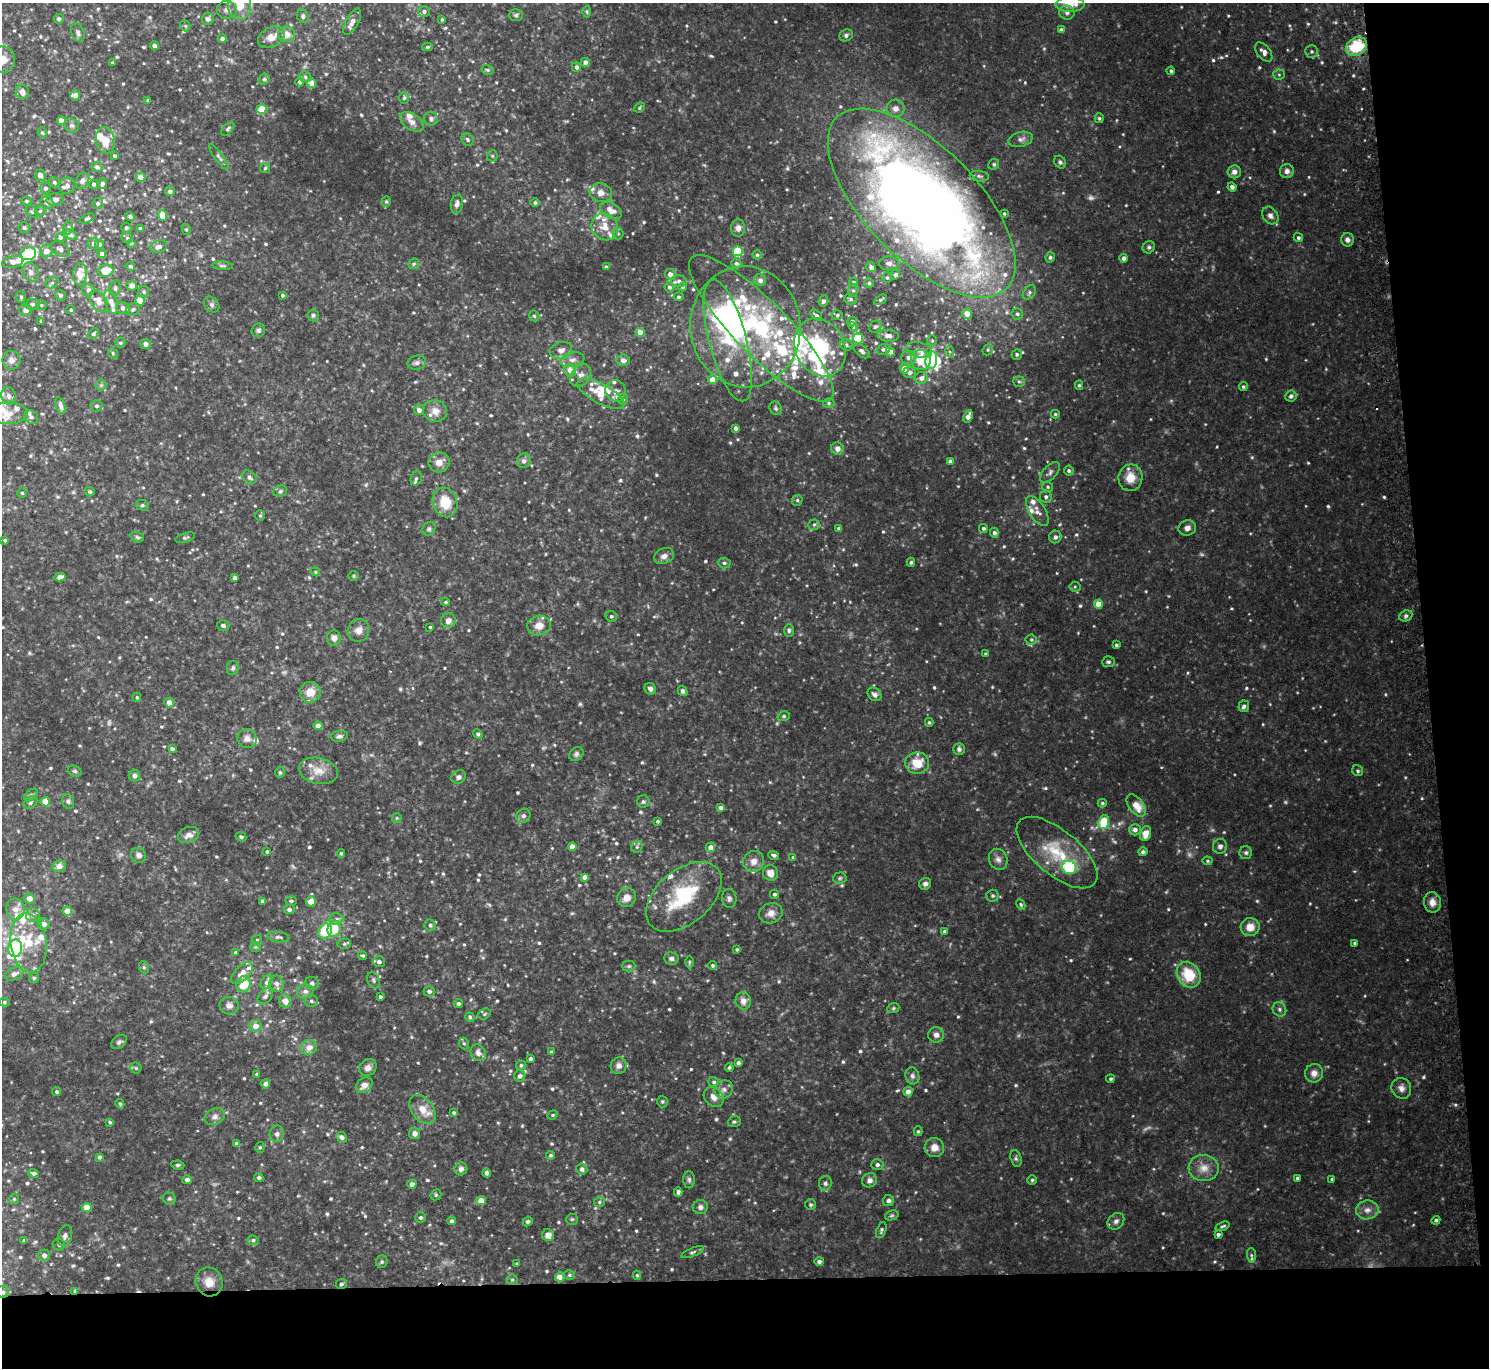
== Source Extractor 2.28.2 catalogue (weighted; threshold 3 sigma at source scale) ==
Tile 9 of 3 x 3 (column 3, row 3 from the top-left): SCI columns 3000-4486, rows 133-1498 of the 4513 x 4444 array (HDU 1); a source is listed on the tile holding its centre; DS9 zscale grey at full resolution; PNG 1491 x 1370 px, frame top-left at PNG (2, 3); each listed source drawn as its Kron ellipse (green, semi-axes under 4 px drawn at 4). Shown black and unused: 11% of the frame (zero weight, under 2 of 3 exposures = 3% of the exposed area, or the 3 px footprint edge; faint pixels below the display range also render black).
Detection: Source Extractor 2.28.2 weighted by HDU 2 'WHT'; one run over the whole footprint, this tile lists its part. Background 0.0943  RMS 0.013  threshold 0.0567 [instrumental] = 3 sigma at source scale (4.5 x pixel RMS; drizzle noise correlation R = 1.50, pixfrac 1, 0.05/0.05 arcsec/px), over >= 5 px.
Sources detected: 836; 12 too faint to see at this stretch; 6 inside a brighter object's white glare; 1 cosmic-ray / hot-pixel residue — neither listed nor drawn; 62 inside a brighter listed object's ellipse — not listed separately; of the other 755, all 500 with FLUX_AUTO >= 1.74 (the completeness limit of this list) listed and drawn (255 fainter detections not listed), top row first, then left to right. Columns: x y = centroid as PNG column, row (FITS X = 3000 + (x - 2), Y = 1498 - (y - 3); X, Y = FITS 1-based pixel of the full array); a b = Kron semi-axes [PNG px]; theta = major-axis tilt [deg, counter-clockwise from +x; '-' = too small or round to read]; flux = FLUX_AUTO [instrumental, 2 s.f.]
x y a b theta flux
1070 4 14 7 0 17
240 5 14 11 87 19
227 10 10 9 - 5.8
424 11 6 5 - 3.6
587 11 6 4 -88 1.8
1067 13 7 7 - 5.2
516 15 7 6 - 2.8
303 16 7 5 -69 3.4
59 19 5 5 - 3.2
208 19 6 6 - 3.5
442 19 4 3 - 1.9
352 22 15 6 61 6.9
185 26 6 5 - 1.8
1061 30 4 4 - 5
78 33 10 6 -68 4.1
287 34 8 8 - 9.8
846 35 7 6 - 2.9
271 37 14 9 28 12
222 39 4 4 - 3.5
154 46 4 4 - 5.2
1357 46 11 8 30 63
427 47 5 4 - 2.4
1312 51 6 6 - 3.1
1264 52 11 6 -51 6.1
3 59 13 12 - 15
585 62 4 4 - 5.5
112 63 4 3 - 1.8
576 67 5 4 - 4.2
488 70 6 5 - 2.4
1171 71 4 3 - 2.1
1279 75 5 5 - 2
305 77 6 5 - 2.5
264 79 6 5 - 2.1
300 82 4 4 - 3.5
312 83 4 4 - 13
22 92 7 6 - 6.2
75 95 5 5 - 5
404 98 6 5 - 2
148 100 4 3 - 2.2
640 108 5 4 - 1.8
895 108 9 8 - 8.1
262 109 5 4 - 29
1099 118 5 4 - 2.3
431 119 7 7 - 4.2
61 121 4 4 - 13
412 122 13 8 -32 8.4
72 126 7 6 - 3.4
228 129 8 4 48 2.7
42 133 5 4 - 2.1
467 139 7 5 -52 2.9
1021 139 12 7 13 6.1
105 140 13 9 -81 17
115 156 3 3 - 2.7
492 156 5 5 - 2.2
219 157 15 4 -54 3.4
1060 162 7 5 -52 2.7
994 164 6 5 - 2.5
97 167 5 5 - 4.1
265 168 5 5 - 1.9
1287 171 7 7 - 5.2
1234 172 7 6 - 5.5
40 175 6 5 - 6.4
979 176 9 5 -6 3.3
141 177 5 4 - 9.8
82 181 8 6 61 5.2
54 182 5 5 - 2.6
94 184 5 4 - 3.4
102 184 6 4 60 3.7
67 186 8 8 - 6.2
1232 187 4 4 - 4.7
45 188 6 5 - 2.9
170 191 5 5 - 3.2
601 193 11 9 -15 8.5
55 200 8 6 5 6.1
26 201 5 4 - 2.2
386 201 5 4 - 1.8
535 202 4 4 - 2.3
47 203 6 6 - 3.3
98 203 5 5 - 2.9
922 203 120 56 -45 2000
457 204 9 6 80 4.7
40 211 5 5 - 2
611 211 11 7 -30 11
32 212 7 5 -49 2.4
1004 213 4 3 - 1.8
162 216 5 4 - 20
1270 216 9 7 -53 4.9
130 217 5 4 - 3.2
87 218 8 4 24 2.2
605 227 14 12 -49 17
24 228 6 5 - 2.8
68 228 7 5 75 2.5
126 228 5 5 - 2
140 228 3 3 - 2
738 228 9 7 85 5.8
186 229 5 4 - 2
618 233 6 5 - 2.4
70 235 7 4 -21 4.3
60 237 4 4 - 3.3
127 238 6 5 - 2
1298 238 5 4 - 2.6
1347 240 7 6 - 4.4
131 243 4 3 - 2.4
93 244 6 5 - 4.4
99 244 4 4 - 2.3
158 247 9 6 14 4.2
1149 247 6 5 - 2.6
60 249 10 6 -34 5.1
46 251 6 6 - 8.9
738 251 5 5 - 57
29 254 8 6 25 84
102 254 4 4 - 5.8
757 255 4 4 - 2
1050 257 5 4 - 2.5
1124 258 4 4 - 4.3
13 262 11 5 11 8.1
736 263 5 5 - 2.8
889 263 10 7 -2 5.3
414 264 6 5 - 1.9
130 266 5 3 - 2.4
223 266 10 4 -4 2.6
606 267 4 4 - 2
871 267 5 4 - 5.3
106 271 7 6 - 21
31 272 10 7 -67 5.5
80 274 11 7 86 17
670 274 5 5 - 7.8
895 275 5 4 - 3.5
887 278 5 4 - 2.2
760 280 6 6 - 4.9
679 281 8 5 -2 4.1
854 282 4 4 - 2.6
52 283 7 5 30 2.8
869 283 5 4 - 2.5
131 286 5 5 - 7.5
669 287 5 5 - 3.3
683 287 4 4 - 2.6
115 288 8 5 81 3.1
88 290 6 6 - 4.9
853 290 6 5 - 2.4
144 292 5 5 - 2.3
1029 292 8 5 51 3.1
60 295 5 5 - 3.8
282 295 3 3 - 2.5
21 297 6 5 - 2.1
678 297 5 4 - 2.2
851 299 6 5 - 2.6
880 300 7 4 32 2.5
98 301 12 7 -59 12
140 301 4 4 - 31
823 301 6 4 69 2.7
111 302 12 6 -73 8.1
32 304 7 5 10 3.9
41 305 5 4 - 1.9
212 305 9 7 -45 3.7
123 308 7 6 - 4.8
133 309 7 6 - 3.4
26 310 6 6 - 4.8
71 310 3 3 - 2.2
967 314 5 5 - 13
1017 314 6 5 - 3.1
313 315 6 6 - 2.7
816 315 7 4 -38 2.8
837 315 5 5 - 2.1
534 316 6 5 - 1.9
41 321 4 4 - 1.8
852 322 5 5 - 4.4
745 327 60 55 -84 250
853 327 5 4 - 1.8
875 327 6 5 - 2.9
761 328 99 27 -45 250
258 330 7 6 - 3
640 332 4 4 - 12
93 334 6 4 44 2.6
888 336 10 6 -6 7.6
858 338 5 5 - 62
728 340 63 18 -75 87
932 340 5 4 - 1.7
120 343 5 5 - 2.3
145 344 5 5 - 5.3
846 345 6 5 - 2.6
820 347 30 24 -63 95
883 349 7 5 22 3.2
561 350 11 8 17 8.7
919 350 13 7 -14 9.1
988 350 6 5 - 2
862 351 9 5 -40 3.6
890 352 5 4 - 7.5
950 352 6 4 -71 2
113 353 5 4 - 2
1017 354 5 5 - 2.3
909 357 7 7 - 7.4
12 360 9 9 - 7.1
572 360 12 7 12 7
623 360 7 6 - 4.6
921 360 10 9 - 45
931 360 9 6 82 41
417 363 9 7 13 4.5
905 369 4 4 - 15
570 370 6 5 - 11
909 373 6 5 - 5.1
581 375 13 9 55 8.5
921 378 6 6 - 5.5
713 380 4 4 - 16
1019 382 6 5 - 2.1
101 385 5 5 - 2.3
1079 385 5 4 - 1.9
1243 387 4 4 - 1.8
616 391 11 10 - 9.1
601 394 26 10 -29 27
8 396 9 7 -73 5.8
1291 396 5 5 - 3.6
623 399 5 4 - 2.3
829 403 5 5 - 2
60 405 8 5 -72 5.5
96 406 6 5 - 3.1
776 408 7 5 -62 2.3
419 410 5 5 - 5.2
435 411 12 11 - 11
8 413 19 11 0 17
1055 414 4 4 - 1.9
968 416 6 4 66 8.1
31 417 7 6 - 3.4
736 428 4 3 - 4.1
837 449 6 6 - 6.4
524 461 7 7 - 4
950 461 4 4 - 3.6
439 462 10 10 - 10
1069 470 5 5 - 3.3
1050 472 12 6 47 4.8
249 477 8 6 -39 4.3
416 478 7 5 68 2.7
1130 478 13 12 - 20
1048 487 5 5 - 2.1
280 491 7 5 22 2.5
90 492 5 4 - 2.5
22 493 4 4 - 1.9
1046 497 6 5 - 3.4
797 500 6 5 - 2.2
445 502 15 12 -75 27
142 505 6 5 - 2.6
1037 511 17 8 -57 8.8
260 516 5 5 - 1.9
814 525 6 5 - 2.4
983 528 4 4 - 2.7
1187 528 9 7 15 6.6
429 529 7 6 - 2.7
839 529 4 3 - 4.2
994 533 5 4 - 4
137 537 7 5 -19 2.5
1055 537 6 6 - 4.7
185 538 10 4 16 2.5
5 540 4 4 - 2.3
664 556 10 7 22 6.6
911 562 4 3 - 2
724 563 6 5 - 2.7
315 572 5 4 - 1.7
354 576 5 5 - 1.7
60 577 6 4 12 10
234 578 4 3 - 3.9
1075 587 5 5 - 1.8
446 602 4 3 - 1.8
1098 604 4 4 - 17
611 616 6 5 - 2.7
1406 616 7 5 22 2.8
448 621 7 7 - 6.9
223 626 6 5 - 2.7
539 626 12 10 12 13
430 627 3 3 - 2.1
358 630 11 10 - 9.1
789 630 6 5 - 2.5
334 638 7 7 - 6.6
1031 640 5 5 - 2.1
1116 645 3 3 - 2.2
986 654 4 3 - 2.7
1108 662 6 5 - 2.7
233 668 7 6 - 2.9
650 689 6 5 - 3.8
683 691 5 4 - 3.2
310 692 10 10 - 16
874 694 8 6 -40 4.8
137 697 5 4 - 2
169 702 5 4 - 8.7
1244 706 6 5 - 3.1
784 716 6 5 - 2.1
929 722 4 4 - 1.8
318 726 4 4 - 12
478 734 5 4 - 2.6
339 736 9 5 8 3.4
247 739 10 9 - 6.7
172 749 4 3 - 3.3
959 749 6 6 - 3.6
576 754 8 6 41 3.4
917 763 12 10 6 24
75 771 7 5 -21 2.2
318 771 20 13 -13 18
1358 771 6 5 - 2.2
280 772 6 4 -89 2
134 776 6 6 - 3.2
459 777 7 6 - 4.1
31 795 8 4 45 2.7
68 801 7 5 -74 3
45 802 5 4 - 19
643 802 6 6 - 2.7
30 803 7 5 39 3.2
1102 803 4 4 - 2
1136 806 13 7 -53 19
720 808 4 4 - 3.6
523 816 7 6 - 3.9
397 818 5 5 - 1.8
658 821 4 3 - 1.8
1104 822 7 5 70 53
1135 830 6 5 - 5.6
1145 833 8 5 75 13
189 835 11 7 20 7.9
241 837 5 4 - 2.2
1220 846 7 7 - 4.6
572 847 4 4 - 10
637 847 6 5 - 2.5
710 847 5 4 - 9.6
267 851 4 4 - 1.8
1057 852 49 22 -40 60
1143 852 4 4 - 3.3
341 853 4 4 - 1.9
1246 853 6 6 - 2.9
139 855 8 7 - 4.8
774 855 5 4 - 3.1
793 857 4 4 - 1.8
998 859 11 9 -66 6.3
754 861 11 10 - 10
1207 861 5 4 - 1.8
59 866 7 5 10 7.4
1069 867 7 6 - 71
770 873 8 7 - 11
584 877 4 4 - 5.3
840 878 7 5 3 2.2
925 884 6 5 - 4
774 894 4 4 - 2.5
993 896 6 6 - 2.3
627 897 10 9 - 11
684 897 44 27 40 90
729 898 9 7 -88 4.4
30 899 5 5 - 11
263 901 4 4 - 3.6
291 901 5 4 - 1.9
311 901 5 5 - 12
1432 902 10 8 -81 9.3
1021 905 5 4 - 1.9
15 909 11 9 -80 11
289 909 5 4 - 4.1
67 911 4 4 - 20
771 913 12 10 20 9.8
33 915 7 7 - 4.6
336 919 7 6 - 3.4
44 924 6 5 - 8.2
430 925 6 5 - 3
1250 927 9 9 - 15
334 929 8 6 83 29
325 931 8 6 62 44
944 931 4 4 - 3.1
278 937 11 5 -6 3.4
257 940 5 5 - 1.9
29 943 30 18 -83 46
1355 943 4 3 - 1.9
344 944 7 5 2 2.3
255 947 5 5 - 1.9
15 948 9 7 84 160
737 949 4 3 - 2
236 952 4 4 - 1.9
363 956 4 3 - 2.2
671 959 7 6 - 3.6
379 962 6 5 - 4.1
689 962 6 4 89 1.8
713 965 4 4 - 2.4
629 966 6 5 - 2.5
144 967 6 5 - 2
242 973 14 7 46 12
14 974 9 6 22 7
1189 975 13 11 -56 39
34 978 5 5 - 1.9
373 980 8 6 -67 3.1
267 982 7 5 55 4.7
312 983 7 6 - 3.1
244 984 8 7 - 32
277 984 8 7 - 5.1
305 991 8 7 - 4.9
429 991 5 5 - 4
265 996 9 6 48 3.8
380 997 3 3 - 2.4
285 1001 6 6 - 8.9
311 1001 7 5 -2 3.1
743 1001 9 7 -81 8.1
4 1002 5 4 - 2.1
458 1004 4 4 - 2.7
229 1006 9 8 - 6.5
893 1008 6 5 - 1.9
1279 1009 7 6 - 3.5
484 1014 6 5 - 2
470 1017 5 4 - 2.2
255 1026 6 6 - 9.3
936 1035 8 7 - 5.3
119 1042 9 6 36 3.1
464 1043 6 5 - 2.1
309 1047 8 7 - 10
552 1052 4 4 - 3.3
478 1053 8 7 - 6.1
530 1059 3 3 - 2.7
738 1063 4 4 - 2.9
521 1065 5 4 - 2.6
619 1066 8 8 - 6.2
729 1067 4 4 - 2.4
136 1068 5 5 - 2.1
368 1068 9 8 - 6.2
1314 1073 9 8 - 7.9
257 1074 4 3 - 2.1
520 1076 5 5 - 4.4
912 1076 8 7 - 4.5
1110 1079 4 4 - 2.1
714 1082 5 5 - 2.4
265 1084 5 4 - 4.5
364 1085 9 7 38 8.1
1401 1088 11 9 -60 7.1
724 1090 9 8 - 6.1
57 1092 4 4 - 1.8
908 1092 4 4 - 8
714 1097 11 9 -46 8.8
662 1102 6 5 - 2
120 1104 5 4 - 2.1
422 1109 16 11 -51 16
454 1113 4 3 - 2
553 1115 5 4 - 1.9
215 1117 10 8 25 5.5
110 1122 4 3 - 2
734 1122 6 5 - 2.5
918 1131 5 4 - 1.9
415 1133 6 5 - 5.8
277 1134 8 7 - 4.1
341 1137 6 5 - 4.5
237 1144 4 3 - 4
260 1147 5 4 - 1.9
934 1148 9 9 - 11
551 1155 4 4 - 2.4
99 1157 4 4 - 2.6
1016 1158 8 5 -75 2.8
178 1165 6 4 -7 2.2
877 1165 6 5 - 3.7
1204 1168 15 13 -8 14
461 1169 6 6 - 3.8
582 1169 6 5 - 4.5
34 1173 5 4 - 3.4
487 1173 4 4 - 3.8
259 1177 4 4 - 2.6
1297 1178 4 3 - 2
1332 1179 3 3 - 1.9
187 1180 5 4 - 5.3
689 1180 8 5 -90 3
869 1180 8 7 - 5.1
1032 1180 5 4 - 1.7
825 1183 7 6 - 3.6
412 1184 4 4 - 5.3
678 1192 5 4 - 3.3
436 1195 6 5 - 1.9
14 1199 5 4 - 1.8
169 1199 7 6 - 2.4
481 1201 5 4 - 18
888 1201 5 5 - 3.4
599 1202 5 5 - 2.1
811 1205 5 5 - 2
87 1207 4 4 - 23
700 1207 7 7 - 4.2
1367 1210 11 9 9 8.8
892 1215 7 5 17 2
420 1217 5 5 - 2.5
572 1219 6 5 - 1.9
1436 1220 4 4 - 2.5
452 1221 4 4 - 2.9
528 1221 5 4 - 2.2
1116 1221 9 7 44 4.4
1222 1226 7 3 18 2.4
881 1230 8 4 71 2.6
1218 1234 4 3 - 3
548 1235 6 5 - 9.7
65 1236 11 7 72 5.1
24 1240 4 3 - 2.5
253 1240 6 5 - 2.9
59 1245 6 5 - 3
692 1252 12 4 22 2.9
44 1255 5 5 - 4.4
1251 1255 7 4 -85 1.8
819 1261 4 4 - 3
382 1262 6 5 - 2.2
517 1264 4 4 - 2
569 1275 6 5 - 2.4
637 1275 4 4 - 1.9
560 1277 5 4 - 17
512 1280 5 5 - 2.1
209 1282 15 13 -67 14
341 1284 5 4 - 3
75 1291 4 4 - 1.9
3 1292 6 6 - 4.4
Overlapping masked pixels (flux is a lower limit): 5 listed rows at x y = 1357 46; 922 203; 341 1284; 75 1291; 3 1292
Isophote crosses this tile's border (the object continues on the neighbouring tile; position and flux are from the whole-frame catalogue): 5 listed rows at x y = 1070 4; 240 5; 3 59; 15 948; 3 1292